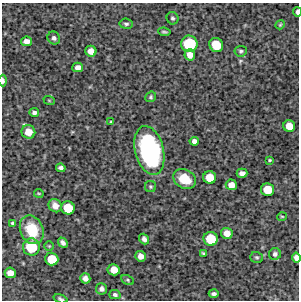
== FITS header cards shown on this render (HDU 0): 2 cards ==
NAXIS1  =                  297 /Length X axis
NAXIS2  =                  298 /Length Y axis

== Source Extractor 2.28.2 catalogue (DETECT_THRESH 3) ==
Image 297 x 298 px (HDU 0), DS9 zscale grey, 1 PNG px = 1 image px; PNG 301 x 302 px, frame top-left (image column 1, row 298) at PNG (2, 3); each listed source drawn as its Kron ellipse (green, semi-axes under 4 px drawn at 4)
Background 3600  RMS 220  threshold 645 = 3 sigma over >= 5 px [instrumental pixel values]
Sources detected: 56; all 56 listed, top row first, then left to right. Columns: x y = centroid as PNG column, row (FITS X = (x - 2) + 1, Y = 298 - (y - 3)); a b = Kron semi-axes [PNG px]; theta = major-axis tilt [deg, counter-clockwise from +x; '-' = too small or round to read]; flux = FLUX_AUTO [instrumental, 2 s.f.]
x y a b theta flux
297 12 5 3 - 4.5e+04
172 18 6 6 - 3.0e+04
126 24 7 5 -8 3.2e+04
280 25 5 4 - 1.6e+04
164 32 6 3 -6 2.3e+04
54 38 7 6 - 4.6e+04
26 41 5 4 - 8.9e+04
189 44 8 8 - 6.7e+05
216 45 7 6 - 3.9e+05
91 51 5 5 - 1.2e+05
241 51 6 5 - 2.9e+04
190 55 5 5 - 1.2e+05
78 67 5 5 - 7.7e+04
3 80 6 3 -89 4.3e+04
151 97 6 5 - 2.1e+04
49 100 6 3 -19 1.4e+04
34 112 5 4 - 4.1e+04
111 122 4 3 - 1.5e+04
289 126 6 5 - 1.8e+05
28 132 7 6 - 1.9e+05
194 141 5 4 - 5.8e+04
149 150 25 14 -76 2.2e+06
269 160 3 2 - 1.6e+04
61 168 5 4 - 4.7e+04
242 173 5 4 - 7.3e+04
210 177 6 6 - 2.5e+05
185 179 12 9 -30 3.1e+05
231 185 5 5 - 1.2e+05
150 187 5 5 - 2.4e+04
268 190 6 6 - 2.9e+05
39 193 5 2 - 1.4e+04
55 206 7 6 - 8.3e+04
68 208 7 6 - 3.4e+05
282 216 5 3 - 1.4e+04
13 223 4 3 - 2.2e+04
32 230 15 11 -67 4.3e+05
227 233 6 5 - 1.3e+05
144 239 6 4 -51 5.4e+04
211 239 7 7 - 4.0e+05
63 243 6 4 -49 4.7e+04
49 246 5 5 - 1.9e+04
31 247 8 8 - 5.2e+05
203 253 4 3 - 1.8e+04
275 254 6 6 - 4.5e+04
141 256 5 5 - 1.0e+05
257 257 6 5 - 2.6e+04
296 258 5 4 - 8.4e+04
52 259 6 6 - 3.1e+05
114 270 6 5 - 1.8e+05
10 273 5 5 - 1.2e+05
85 278 5 5 - 7.4e+04
128 280 7 4 -28 2.2e+04
102 289 5 5 - 5.7e+04
214 294 5 3 - 3.8e+04
115 295 5 4 - 3.8e+04
60 299 7 4 -19 2.9e+04
At the frame edge (FLAGS 8, measured only in part): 4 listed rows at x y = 297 12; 3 80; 296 258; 60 299